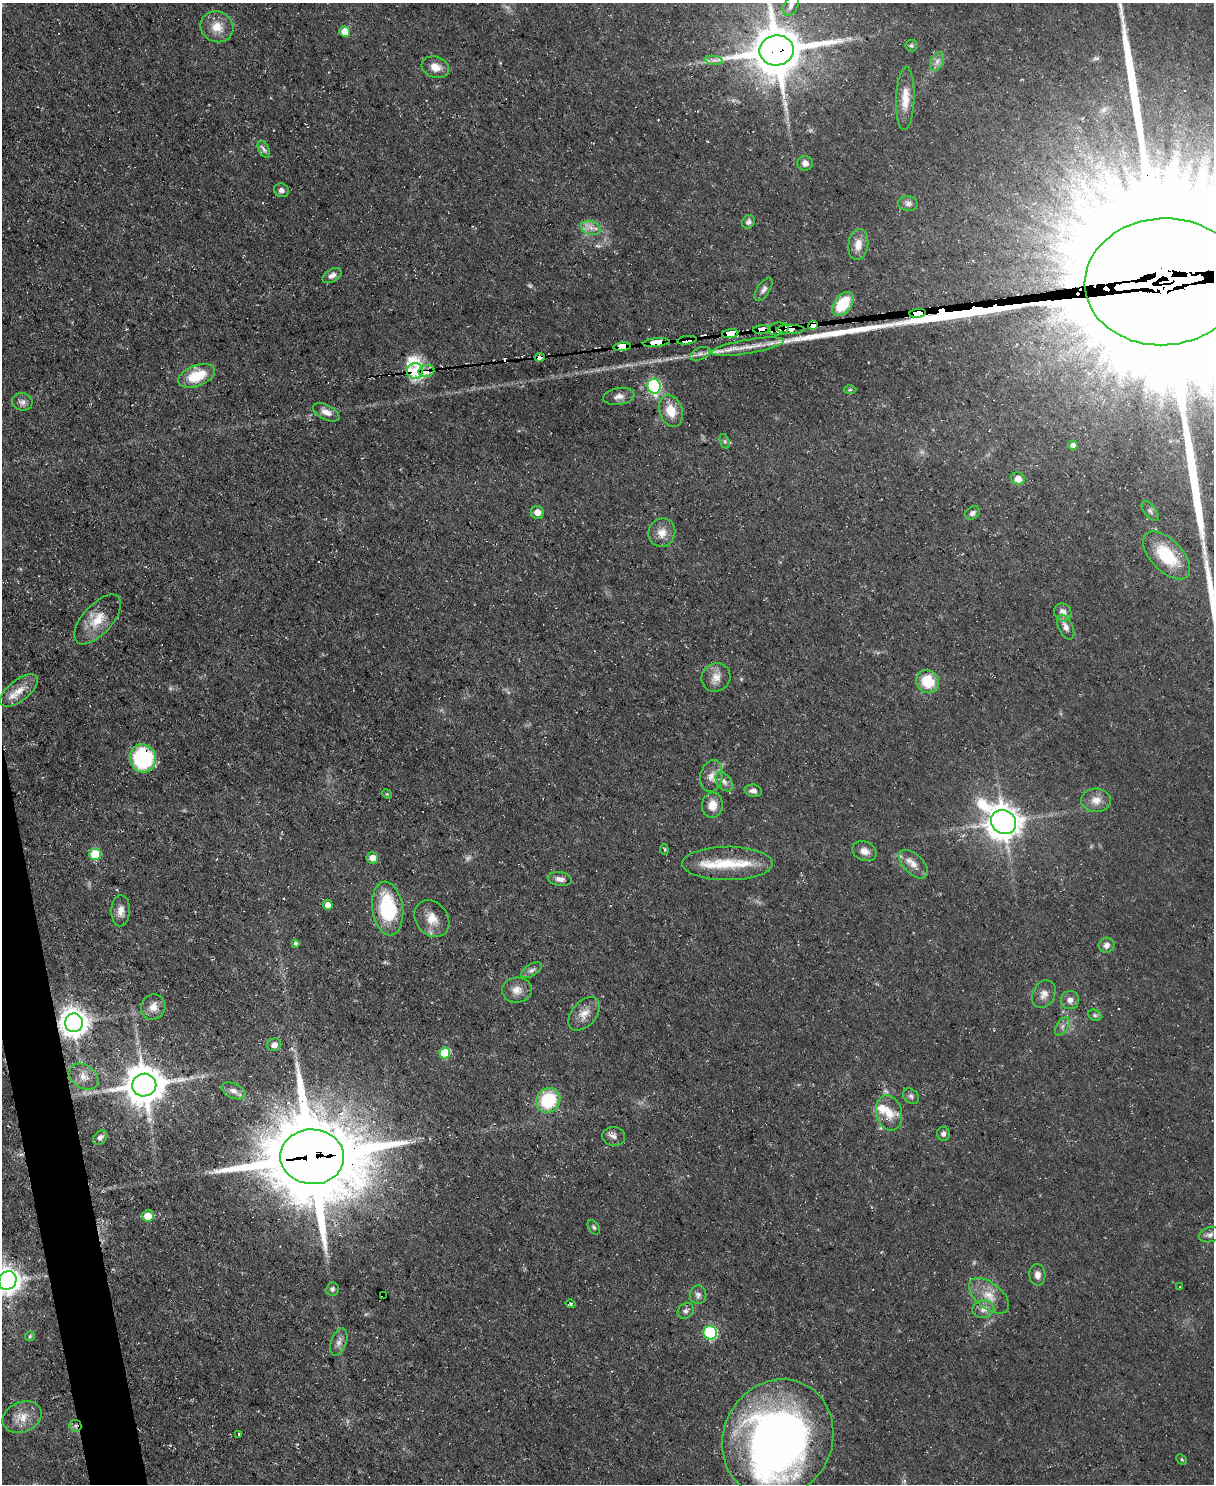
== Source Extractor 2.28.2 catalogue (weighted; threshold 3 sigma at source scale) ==
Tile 7 of 4 x 3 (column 3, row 2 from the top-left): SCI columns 2423-3634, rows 1726-3207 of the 4845 x 4820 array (HDU 1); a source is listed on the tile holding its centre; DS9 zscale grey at full resolution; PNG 1216 x 1486 px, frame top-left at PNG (2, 3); each listed source drawn as its Kron ellipse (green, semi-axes under 4 px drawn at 4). Shown black and unused: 2% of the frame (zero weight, under 3 of 5 exposures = <1% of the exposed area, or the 3 px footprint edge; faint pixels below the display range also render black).
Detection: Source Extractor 2.28.2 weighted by HDU 2 'WHT'; one run over the whole footprint, this tile lists its part. Background 0.0572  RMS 0.0044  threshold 0.02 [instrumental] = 3 sigma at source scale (4.5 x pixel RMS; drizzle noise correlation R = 1.50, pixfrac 1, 0.05/0.05 arcsec/px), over >= 5 px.
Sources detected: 140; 4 too faint to see at this stretch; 1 inside a brighter object's white glare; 4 cosmic-ray / hot-pixel residue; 5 long thin detections or spike segments (spike, bleed or trail) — neither listed nor drawn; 8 inside a brighter listed object's ellipse — not listed separately; the other 118 listed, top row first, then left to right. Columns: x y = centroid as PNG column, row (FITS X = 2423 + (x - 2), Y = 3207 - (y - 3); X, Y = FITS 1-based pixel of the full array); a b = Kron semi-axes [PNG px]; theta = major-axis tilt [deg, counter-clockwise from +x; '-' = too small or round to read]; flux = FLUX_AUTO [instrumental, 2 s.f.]
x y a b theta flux
791 5 12 6 65 2.1
217 27 17 15 -27 7
345 31 5 5 - 7.8
911 46 6 6 - 0.87
777 50 17 15 10 2300
714 60 9 4 -7 1.6
937 61 10 6 64 2
435 67 14 10 -19 4.6
905 99 31 9 88 7.2
264 149 9 5 -62 1.5
805 163 7 7 - 2.1
281 190 7 7 - 1.8
908 204 10 7 -6 1.8
748 222 7 6 - 1.8
591 228 10 7 -17 2.9
858 245 15 10 83 5
332 275 10 6 31 2.5
1163 282 79 63 3 93000
764 289 13 6 58 1.8
843 304 13 8 51 16
918 313 8 4 7 1600
813 325 4 3 - 430
778 329 10 6 8 190
791 329 14 4 1 160
762 330 9 4 3 140
730 334 8 4 9 300
687 340 10 4 8 9.9
656 342 13 4 5 310
622 347 9 4 8 280
747 347 36 7 9 7.8
700 354 11 6 24 1.8
540 357 5 4 - 84
415 371 8 7 - 160
426 371 8 6 14 8.6
197 376 19 10 21 14
654 386 7 6 - 60
850 390 6 4 1 0.6
619 396 16 8 9 3.2
22 402 10 8 -10 2.3
671 411 16 11 -71 8.6
326 412 14 7 -27 3.2
725 441 7 4 -71 0.92
1073 445 5 4 - 1.9
1018 479 7 6 - 3.6
1150 511 12 6 -54 1.5
537 512 6 6 - 3.6
972 513 8 6 36 1.5
662 533 14 13 - 5.2
1167 555 30 16 -46 22
1063 612 9 8 - 3.6
98 619 31 14 48 10
1066 627 13 7 -64 2.7
716 677 15 14 - 4.8
928 682 12 11 - 14
19 691 22 10 38 6.4
143 758 14 13 - 40
711 776 16 11 79 4.2
724 782 11 7 -52 2.1
753 791 9 6 -8 2.2
387 794 5 4 - 0.52
1096 800 15 11 -3 4.7
712 805 12 10 84 5.5
1003 822 13 11 -40 910
664 849 5 3 - 0.74
864 851 12 9 -23 3.5
95 854 6 5 - 16
372 858 6 5 - 4.5
727 863 45 17 0 17
913 864 18 9 -45 4.4
560 879 12 7 -8 2.5
328 905 5 5 - 3.3
388 908 27 15 -82 31
121 911 15 9 88 3.6
432 919 20 16 -53 6.9
295 943 4 4 - 0.98
1106 945 8 7 - 2.1
531 970 11 6 33 1.7
517 990 15 12 4 4.4
1044 994 14 11 62 3.4
1070 1000 9 9 - 2.5
153 1007 13 12 - 4.1
584 1014 19 12 50 5.4
1095 1015 7 5 -22 0.93
74 1023 9 9 - 620
1062 1026 10 5 58 1.7
274 1045 7 6 - 2.8
445 1053 5 5 - 20
84 1077 16 11 -33 4.9
144 1085 12 11 - 1400
233 1091 12 7 -24 2.4
911 1096 9 7 -39 1.4
548 1100 13 11 49 24
889 1113 18 12 -77 7.5
943 1134 7 6 - 1.5
614 1136 11 9 -5 2.4
100 1137 8 6 44 1.8
312 1157 32 27 -3 7200
148 1216 6 5 - 7.9
594 1227 8 5 -58 0.9
1210 1235 11 7 15 1.8
1037 1275 11 8 -86 2.8
7 1281 10 8 56 470
1180 1287 3 2 - 0.41
332 1289 7 6 - 1.1
698 1295 9 8 - 1.9
383 1296 3 2 - 0.52
989 1296 23 13 -39 7.9
570 1304 5 4 - 0.67
983 1309 11 9 11 2.9
686 1311 9 7 45 1.5
710 1333 7 6 - 55
30 1336 5 4 - 0.65
339 1342 14 7 70 2.5
22 1417 20 15 23 7.1
75 1426 6 5 - 1.3
239 1434 3 3 - 2.7
778 1439 61 54 62 300
1182 1459 6 4 -44 0.57
Overlapping masked pixels (flux is a lower limit): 19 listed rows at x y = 777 50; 1163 282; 918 313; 813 325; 778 329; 791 329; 762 330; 730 334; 687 340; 656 342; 622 347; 747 347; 540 357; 415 371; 426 371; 74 1023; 312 1157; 383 1296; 75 1426
Isophote crosses this tile's border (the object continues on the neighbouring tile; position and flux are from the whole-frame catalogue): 5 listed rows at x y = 791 5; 777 50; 1163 282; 7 1281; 778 1439